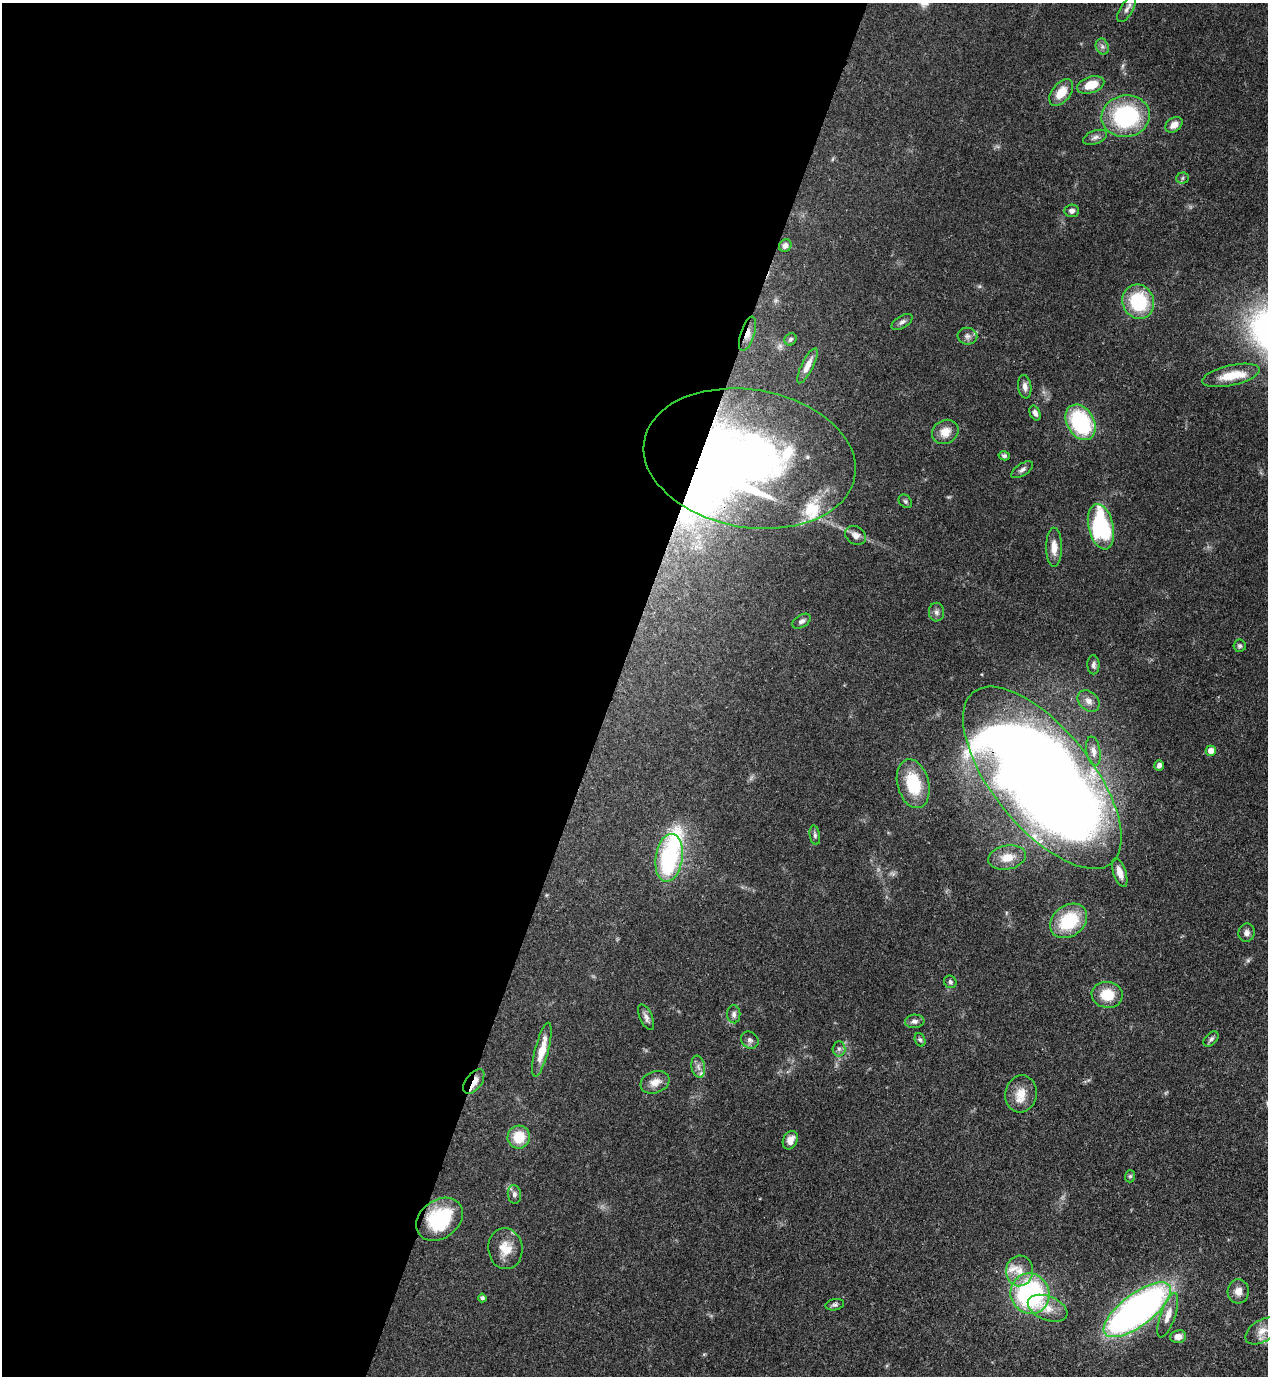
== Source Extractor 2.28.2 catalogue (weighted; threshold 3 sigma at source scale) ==
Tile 5 of 4 x 4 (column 1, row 2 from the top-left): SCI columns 353-1618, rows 2791-4164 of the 5638 x 5579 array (HDU 1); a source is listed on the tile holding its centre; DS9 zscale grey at full resolution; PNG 1270 x 1378 px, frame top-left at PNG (2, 3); each listed source drawn as its Kron ellipse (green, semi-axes under 4 px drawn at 4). Shown black and unused: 48% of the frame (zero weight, under 3 of 4 exposures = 7% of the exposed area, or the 3 px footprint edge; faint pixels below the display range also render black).
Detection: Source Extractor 2.28.2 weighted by HDU 2 'WHT'; one run over the whole footprint, this tile lists its part. Background 0.0512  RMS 0.0033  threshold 0.0147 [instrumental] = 3 sigma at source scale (4.5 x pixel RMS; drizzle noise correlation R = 1.50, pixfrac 1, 0.05/0.05 arcsec/px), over >= 5 px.
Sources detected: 83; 2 inside a brighter object's white glare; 1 cosmic-ray / hot-pixel residue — neither listed nor drawn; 6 inside a brighter listed object's ellipse — not listed separately; the other 74 listed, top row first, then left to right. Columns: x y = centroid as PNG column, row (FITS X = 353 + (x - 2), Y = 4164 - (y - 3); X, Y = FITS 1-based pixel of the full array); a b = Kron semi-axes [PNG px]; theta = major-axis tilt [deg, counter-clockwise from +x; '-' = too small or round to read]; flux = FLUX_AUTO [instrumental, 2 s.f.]
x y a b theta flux
1126 10 14 6 58 1.5
1102 47 8 6 -70 0.98
1091 85 14 8 19 5.6
1061 93 15 9 52 5.4
1126 116 24 20 9 35
1174 125 9 6 39 2.6
1095 137 12 6 20 1.3
1183 178 6 5 - 0.6
1072 211 7 6 - 1.2
785 246 7 5 48 1.5
1138 302 17 15 -68 20
902 322 12 6 32 1.1
747 334 18 7 72 2.7
967 336 10 8 -8 1.3
790 339 6 5 - 0.75
807 366 19 6 64 3
1231 375 29 10 12 7.4
1025 387 12 6 -82 1.6
1035 413 8 5 -66 1.2
1081 422 19 13 -60 31
945 432 14 11 31 3.9
1004 456 5 4 - 0.76
750 459 107 69 -10 160
1022 470 12 6 33 1.1
905 501 7 5 -45 0.64
1101 527 23 12 -77 36
856 535 11 8 -33 2.1
1054 547 19 8 -90 3.5
936 612 9 7 -89 1.2
801 621 10 6 33 1.1
1240 646 6 6 - 0.68
1093 665 9 6 -89 1
1089 701 12 9 -42 2.1
1093 751 15 7 -80 2.1
1211 751 5 5 - 2.9
1159 765 5 5 - 1.1
1042 778 110 49 -51 760
913 784 25 15 -75 15
815 835 10 5 -80 0.84
1007 857 19 12 11 4.9
669 858 24 13 81 34
1120 873 15 6 -71 2.8
1069 921 20 15 37 18
1246 933 9 8 - 1.5
950 982 6 6 - 0.82
1107 995 15 13 -8 7.6
734 1014 9 6 -87 1.1
646 1017 14 6 -66 1.5
915 1021 10 6 6 1.2
1211 1039 9 5 45 0.93
750 1040 9 8 - 1.2
920 1040 7 5 -71 0.63
839 1049 7 6 - 0.98
542 1050 28 7 75 6.4
698 1067 11 6 -79 1.6
474 1082 14 8 53 3.2
655 1082 15 10 20 3.2
1021 1094 18 16 81 5.2
519 1137 11 11 - 8.2
790 1140 9 7 65 2.5
1130 1176 6 5 - 0.59
514 1194 9 6 -84 1.3
439 1219 25 19 37 22
505 1249 20 17 -85 6.1
1019 1271 15 13 87 4.6
1238 1291 12 10 87 2.6
1030 1294 20 19 - 52
482 1298 4 4 - 0.82
835 1305 9 5 11 0.86
1048 1308 21 12 -22 5
1137 1310 40 16 37 150
1168 1315 23 7 71 3.5
1262 1331 18 11 31 3.5
1178 1337 8 6 8 2.4
Overlapping masked pixels (flux is a lower limit): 4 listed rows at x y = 747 334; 750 459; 1042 778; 474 1082